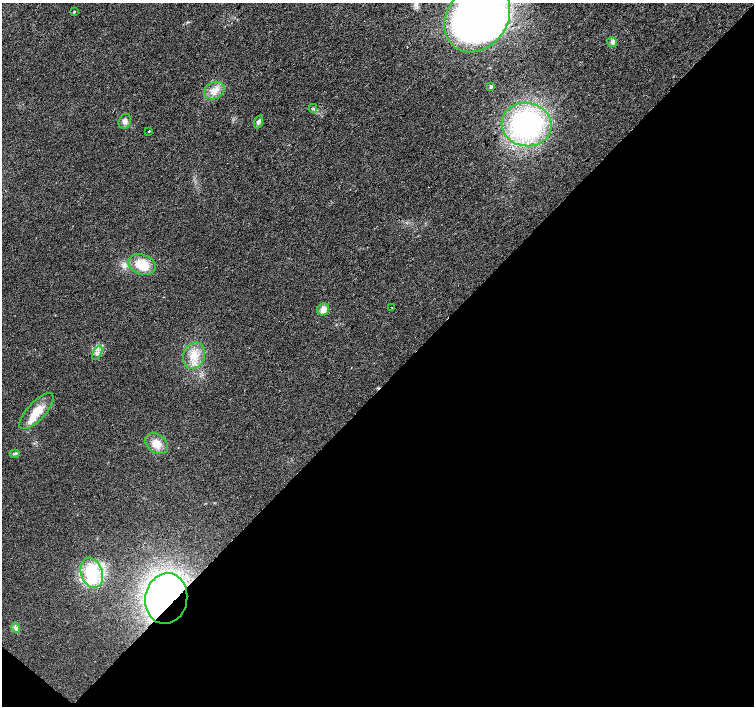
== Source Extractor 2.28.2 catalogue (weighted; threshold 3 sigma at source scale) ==
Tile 15 of 4 x 4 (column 3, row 4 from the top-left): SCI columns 3013-4515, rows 233-1639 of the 6019 x 6028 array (HDU 1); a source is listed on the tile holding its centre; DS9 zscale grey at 2 x 2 block average (1 PNG px = mean of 2 x 2 image px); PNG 756 x 708 px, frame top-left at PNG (2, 3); each listed source drawn as its Kron ellipse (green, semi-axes under 4 px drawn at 4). Shown black and unused: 46% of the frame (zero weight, under 2 of 3 exposures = <1% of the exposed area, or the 3 px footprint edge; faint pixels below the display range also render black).
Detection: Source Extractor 2.28.2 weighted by HDU 2 'WHT'; one run over the whole footprint, this tile lists its part. Background 0.021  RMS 0.006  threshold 0.0272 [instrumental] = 3 sigma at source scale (4.5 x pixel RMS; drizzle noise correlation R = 1.50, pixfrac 1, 0.0396/0.0396 arcsec/px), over >= 5 px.
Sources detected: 21; all 21 listed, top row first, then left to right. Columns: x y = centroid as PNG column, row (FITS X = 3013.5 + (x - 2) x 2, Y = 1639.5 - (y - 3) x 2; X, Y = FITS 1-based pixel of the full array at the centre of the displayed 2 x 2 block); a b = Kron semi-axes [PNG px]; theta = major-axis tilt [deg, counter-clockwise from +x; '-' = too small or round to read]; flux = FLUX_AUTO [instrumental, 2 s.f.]
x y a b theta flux
74 12 2 2 - 1.2
477 17 37 30 52 840
612 42 5 4 - 3.3
491 87 2 2 - 3.7
214 91 11 8 28 13
313 108 4 2 - 1.4
125 121 7 6 - 5.6
258 122 7 4 72 3.5
526 125 25 21 -11 240
149 131 2 2 - 2
142 265 14 10 -18 30
392 308 2 2 - 0.75
323 309 6 5 - 11
97 353 7 4 64 4.7
194 356 13 10 68 23
36 411 23 9 47 26
157 444 12 9 -38 17
14 454 5 3 - 2.3
92 573 15 10 -72 76
166 598 25 21 80 550
16 628 5 4 - 3.2
Overlapping masked pixels (flux is a lower limit): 1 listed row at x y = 166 598
Isophote crosses this tile's border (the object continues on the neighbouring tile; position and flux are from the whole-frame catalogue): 1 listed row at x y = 477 17
Diffuse or blended objects may show on this block-average render without a row.